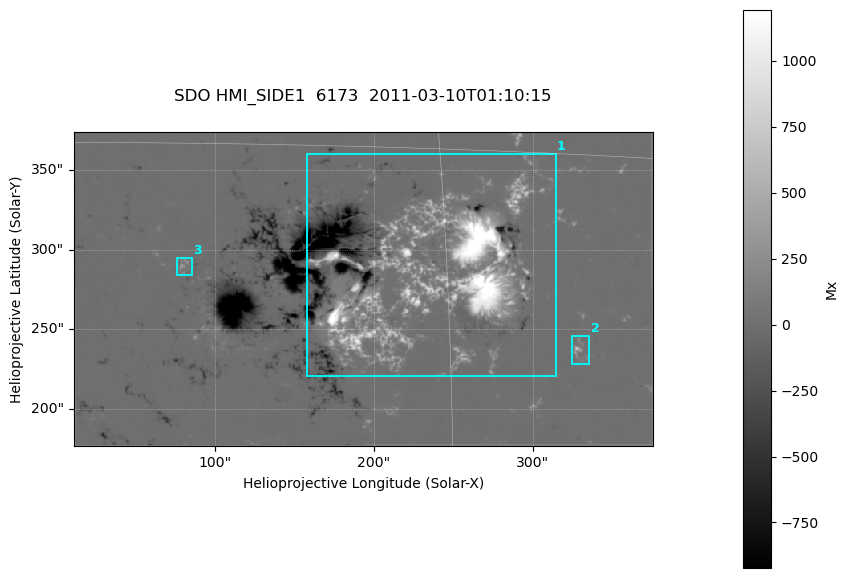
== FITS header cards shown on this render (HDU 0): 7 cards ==
TELESCOP= 'SDO     '           /
INSTRUME= 'HMI_SIDE1'          /
WAVELNTH=              6173.00 /
DATE-OBS= '2011-03-10T01:10:15.000' /
CTYPE1  = 'HPLN-TAN'           /
CTYPE2  = 'HPLT-TAN'           /
BUNIT   = 'Mx      '           /

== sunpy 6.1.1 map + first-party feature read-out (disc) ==
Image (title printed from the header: SDO HMI_SIDE1  6173  2011-03-10T01:10:15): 722 x 392 px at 0.504 arcsec/px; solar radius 966 arcsec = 1917 px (partial field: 2.4% of the solar disc is inside the frame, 99% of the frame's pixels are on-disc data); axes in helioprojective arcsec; data unit Mx (BUNIT, on the colour bar)
Orientation: file roll -179.9 deg (from PC/CROTA): ROTATED to solar-north-up (sunpy Map.rotate, bilinear) for analysis and display; everything below refers to the rotated frame; the empty margins the rotation leaves inside the frame are drawn grey
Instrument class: DISC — disc imager (sunpy class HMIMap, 6173 A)
Bright regions (active regions / flare kernels): reference = the on-disc median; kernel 7 px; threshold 5 sigma = 45.3 Mx over a disc level ~0.156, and >= 1.15x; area >= 283 px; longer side >= 5 px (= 2.5 arcsec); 3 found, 3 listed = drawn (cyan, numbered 1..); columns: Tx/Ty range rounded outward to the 2 arcsec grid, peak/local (2 s.f.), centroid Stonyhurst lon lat
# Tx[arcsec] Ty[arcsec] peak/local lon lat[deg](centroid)
1 158..316 220..360 9572 +14 +10
2 324..336 228..246 2453 +20 +7
3 76..86 284..296 1418 +5 +10